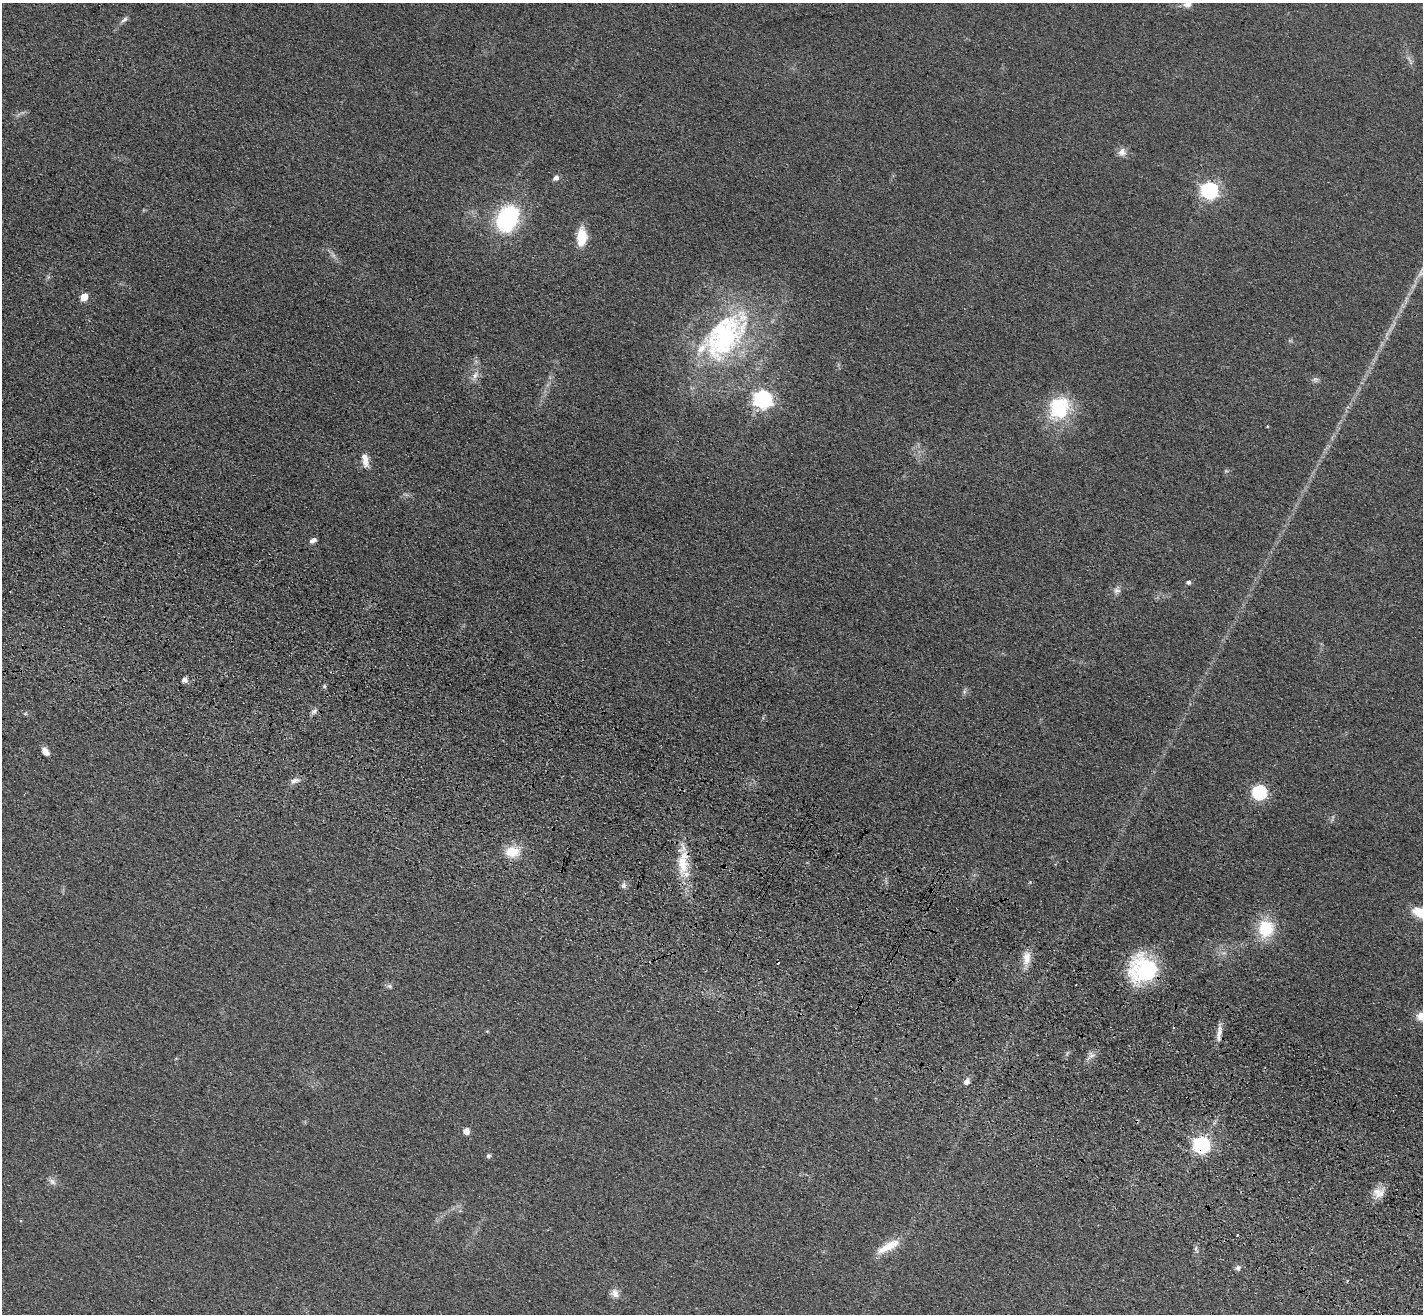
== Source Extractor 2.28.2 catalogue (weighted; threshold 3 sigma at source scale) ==
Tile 6 of 4 x 4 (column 2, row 2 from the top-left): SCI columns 1488-2908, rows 2879-4190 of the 5814 x 5891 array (HDU 1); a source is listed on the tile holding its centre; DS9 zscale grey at full resolution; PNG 1425 x 1316 px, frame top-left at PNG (2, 3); no overlay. Shown black and unused: <1% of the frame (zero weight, under 3 of 4 exposures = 6% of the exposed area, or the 3 px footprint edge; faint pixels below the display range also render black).
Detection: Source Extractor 2.28.2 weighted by HDU 2 'WHT'; one run over the whole footprint, this tile lists its part. Background 0.067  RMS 0.0077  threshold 0.0347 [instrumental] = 3 sigma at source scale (4.5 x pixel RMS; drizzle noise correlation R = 1.50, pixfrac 1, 0.05/0.05 arcsec/px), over >= 5 px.
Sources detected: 52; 3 cosmic-ray / hot-pixel residue — not listed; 1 inside a brighter listed object's ellipse — not listed separately; the other 48 listed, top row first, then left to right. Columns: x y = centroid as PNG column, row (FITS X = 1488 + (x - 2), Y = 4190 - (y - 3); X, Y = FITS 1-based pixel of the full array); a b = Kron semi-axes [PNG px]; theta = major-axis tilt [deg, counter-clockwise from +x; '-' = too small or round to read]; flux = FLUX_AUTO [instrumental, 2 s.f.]
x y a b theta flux
1187 4 10 7 7 4.7
124 20 10 5 33 2.4
1122 152 11 10 - 4.9
556 178 6 5 - 3.8
1209 190 7 7 - 230
508 218 28 22 62 75
582 237 18 9 87 21
333 255 10 5 -55 2.7
84 297 6 5 - 14
723 337 77 43 51 160
475 375 15 7 61 5
1315 380 9 6 11 2.3
763 399 7 7 - 340
1059 408 31 26 59 48
365 460 19 8 -79 7.1
313 540 8 5 25 3.1
1188 582 5 4 - 2.2
1117 590 10 7 -12 3
184 680 5 4 - 5
324 686 5 5 - 1.2
314 711 9 6 44 2.5
25 714 6 4 1 1.1
45 751 10 7 -54 5.2
295 781 13 7 17 4
1259 792 7 7 - 130
512 852 20 14 3 16
683 864 31 15 -87 24
623 885 8 7 - 2.4
1266 928 15 14 - 37
1027 958 20 10 83 9.6
1144 969 28 25 -7 82
390 986 8 5 -26 1.8
1422 1016 12 10 -7 11
487 1031 5 3 - 0.7
1219 1033 21 6 83 6.3
1067 1053 7 4 71 1.4
1092 1055 7 4 19 2.2
966 1082 9 7 50 4.1
466 1131 5 5 - 7.8
1201 1145 7 7 - 240
488 1156 5 4 - 2.2
52 1181 12 7 -38 3.5
1377 1192 17 10 -69 7.7
888 1247 36 10 27 17
1196 1249 10 4 -73 1.9
1238 1268 7 6 - 2.5
1347 1281 3 3 - 1.5
615 1293 13 10 -48 5.1
Overlapping masked pixels (flux is a lower limit): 3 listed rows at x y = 683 864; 1144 969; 1201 1145
Isophote crosses this tile's border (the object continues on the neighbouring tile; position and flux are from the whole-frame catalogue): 2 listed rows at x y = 1187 4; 1422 1016